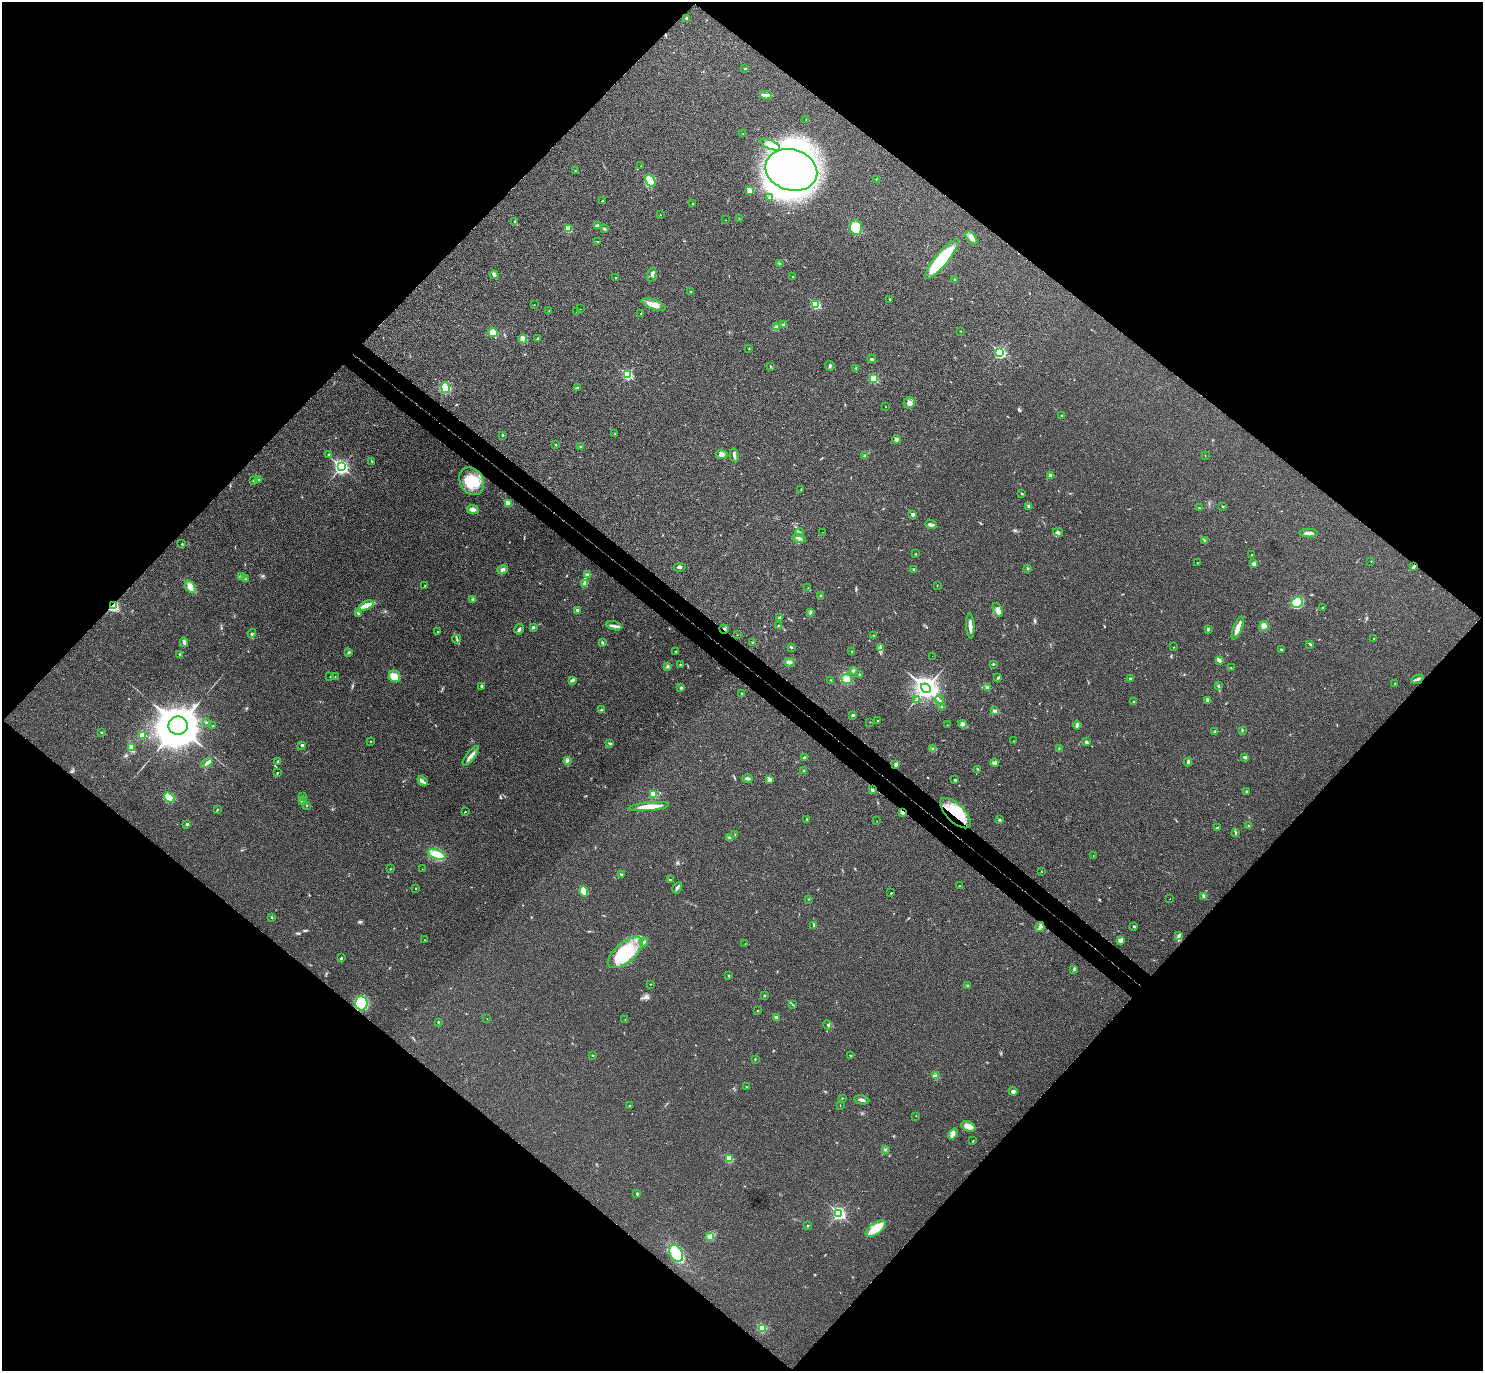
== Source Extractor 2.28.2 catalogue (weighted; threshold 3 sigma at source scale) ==
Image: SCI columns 41-5962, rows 201-5673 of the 6006 x 6014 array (HDU 1 of 3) = the unmasked area's bounding box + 8 px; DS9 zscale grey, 4 x 4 block average (1 PNG px = mean of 4 x 4 image px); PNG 1485 x 1373 px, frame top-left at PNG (2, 2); each listed source drawn as its Kron ellipse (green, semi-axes under 4 px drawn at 4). Shown black and unused: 51% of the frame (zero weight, under 3 of 4 exposures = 6% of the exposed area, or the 3 px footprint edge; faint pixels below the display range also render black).
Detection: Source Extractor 2.28.2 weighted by HDU 2 'WHT'. Background 0.0286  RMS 0.0055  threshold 0.0246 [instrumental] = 3 sigma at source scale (4.5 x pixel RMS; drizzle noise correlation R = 1.50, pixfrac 1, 0.05/0.05 arcsec/px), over >= 5 px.
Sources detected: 311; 1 too faint to see at this stretch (4 x 4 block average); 1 inside a brighter object's white glare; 2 cosmic-ray / hot-pixel residue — neither listed nor drawn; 1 coinciding with a brighter row at this scale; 6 inside a brighter listed object's ellipse — not listed separately; the other 300 listed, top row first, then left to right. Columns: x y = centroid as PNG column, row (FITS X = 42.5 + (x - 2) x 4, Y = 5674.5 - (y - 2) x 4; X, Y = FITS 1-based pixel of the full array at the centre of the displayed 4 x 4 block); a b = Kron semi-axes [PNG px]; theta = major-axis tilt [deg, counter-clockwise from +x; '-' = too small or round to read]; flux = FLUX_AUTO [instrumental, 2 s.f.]
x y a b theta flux
687 18 3 3 - 5.2
745 69 4 2 - 2.3
766 95 6 3 2 8.8
806 120 2 2 - 1.4
743 134 2 2 - 0.65
770 145 10 4 -23 21
641 166 2 2 - 0.76
791 170 26 20 -16 1500
575 171 2 2 - 0.86
876 179 2 2 - 1.1
650 181 6 4 -57 19
750 190 2 2 - 58
770 198 2 2 - 11
602 200 2 2 - 1.4
692 204 2 2 - 1.1
660 215 2 2 - 0.94
739 219 2 2 - 1.4
725 220 2 2 - 0.66
515 221 2 2 - 2.2
597 226 3 3 - 4.4
856 227 8 6 -79 110
604 228 2 2 - 1.3
568 229 2 2 - 95
971 238 7 4 -50 14
597 241 2 2 - 1.6
942 259 25 6 51 180
780 264 3 2 - 4
494 275 4 3 - 6.9
652 275 7 3 74 7.7
615 277 2 2 - 2.5
793 277 2 2 - 1.6
955 280 2 2 - 7.6
691 292 2 2 - 8.7
890 299 3 2 - 2.3
534 305 2 2 - 1.2
654 305 13 5 -19 25
816 305 2 2 - 170
580 309 2 2 - 1.3
549 311 2 2 - 1.1
577 312 2 2 - 2.2
641 313 2 2 - 1.6
783 325 4 3 - 5.3
776 327 4 2 - 2
960 331 2 2 - 2.2
493 333 5 4 - 24
538 338 2 2 - 3.4
523 339 4 3 - 15
749 349 2 2 - 1.1
1000 352 3 2 - 400
872 359 4 3 - 4.5
770 366 3 2 - 1.7
830 366 5 2 - 4
856 368 2 2 - 1.8
627 375 3 2 - 280
874 379 2 2 - 170
445 388 5 4 - 66
577 388 4 2 - 8.1
909 403 6 5 - 12
886 407 2 2 - 0.78
1061 415 2 2 - 1.6
615 434 2 2 - 2.3
503 435 2 2 - 3.5
896 440 4 3 - 14
556 445 2 2 - 1.2
581 447 3 2 - 2.3
329 454 2 2 - 3.1
722 455 6 4 -10 11
734 455 7 3 -78 7.8
865 455 3 2 - 3.6
1205 456 2 2 - 0.79
372 461 2 2 - 1.5
341 467 3 2 - 810
1050 475 2 2 - 7.3
259 480 2 2 - 3.4
253 481 2 2 - 1.7
472 481 15 11 -59 80
801 489 2 2 - 0.92
1022 494 2 2 - 3.3
508 503 2 2 - 82
1029 506 3 3 - 6
1223 506 2 2 - 6.2
1199 508 2 2 - 5.3
473 509 6 4 -6 11
913 514 2 2 - 21
931 525 6 3 -22 8.6
799 532 4 2 - 4.3
822 532 2 2 - 0.54
1058 532 5 3 - 5.3
1309 533 9 3 0 15
799 538 6 2 -16 9
1204 540 2 2 - 1.8
182 544 2 2 - 1.3
916 554 2 2 - 0.97
1252 555 2 2 - 2.3
1371 561 2 2 - 2.1
1197 563 2 2 - 1.5
1254 564 4 3 - 7
1414 566 4 3 - 4.8
680 567 6 2 10 5.4
1027 568 3 2 - 2.6
503 569 5 3 - 7.7
913 570 2 2 - 1.4
588 574 4 3 - 4.8
241 576 3 2 - 3
245 579 3 2 - 2.3
584 583 3 2 - 6.1
425 586 2 2 - 4.2
937 586 2 2 - 0.65
190 587 7 4 -55 15
808 588 2 2 - 0.78
821 596 3 2 - 5.4
473 599 3 3 - 4.6
1297 602 6 5 - 82
113 606 2 2 - 380
366 606 8 3 24 32
1323 607 3 2 - 1.4
577 610 3 3 - 4.6
998 610 7 3 -62 12
810 612 3 2 - 5.2
358 613 2 2 - 2.3
780 617 4 2 - 4.6
614 626 7 3 -15 10
779 626 3 2 - 2.1
970 626 12 3 -86 20
1264 626 4 4 - 21
533 627 2 2 - 5.5
1238 628 12 3 69 28
519 629 5 2 - 6
724 629 4 2 - 3.6
1208 629 3 2 - 4.5
438 632 2 2 - 2.9
252 633 4 2 - 4.1
737 635 2 2 - 0.8
874 635 2 2 - 0.93
457 639 4 2 - 3.6
1373 639 2 2 - 0.9
184 642 5 2 - 11
602 643 4 2 - 3
753 643 2 2 - 0.92
1310 644 3 2 - 3
791 647 3 2 - 3.6
1174 647 2 2 - 1.1
881 648 2 2 - 2.9
1281 649 2 2 - 2.8
675 651 2 2 - 1.8
349 652 2 2 - 2
851 652 2 2 - 0.89
180 654 3 2 - 3.9
932 656 2 2 - 0.43
1219 660 4 2 - 10
789 662 5 3 - 9.3
993 664 3 2 - 2.3
680 665 2 2 - 1.9
667 666 3 2 - 3.6
1231 668 2 2 - 2.1
853 670 3 3 - 4.4
859 674 2 2 - 1.5
335 676 2 2 - 1.1
394 676 6 5 - 37
330 677 2 2 - 1
998 678 3 2 - 3.3
1130 678 2 2 - 8
846 679 5 5 - 20
1417 679 6 2 22 6.8
572 680 4 3 - 6.9
831 680 2 2 - 1.4
1395 683 2 2 - 1.6
482 686 4 2 - 3.9
1218 686 4 2 - 3.8
681 688 3 2 - 4.8
926 688 5 4 - 1800
987 688 2 2 - 32
741 694 2 2 - 2
916 699 3 2 - 3.2
939 700 5 2 - 5.5
1208 700 4 2 - 4.1
1134 702 2 2 - 11
942 706 2 2 - 2.2
601 710 3 2 - 3.3
995 711 2 2 - 7.5
853 715 3 3 - 3.7
877 721 2 2 - 1.4
206 722 2 2 - 2.4
870 722 2 2 - 0.85
962 724 4 4 - 11
947 725 2 2 - 0.61
1077 725 4 3 - 8.4
178 726 9 9 - 10000
213 726 2 2 - 0.94
1242 730 2 2 - 2.5
101 732 2 2 - 1.7
1214 732 3 2 - 2
142 736 4 3 - 15
371 741 2 2 - 1.3
1014 741 2 2 - 0.91
1086 742 4 2 - 4.4
610 743 3 2 - 3.2
302 745 2 2 - 12
132 748 3 2 - 3.2
1059 748 2 2 - 1.4
933 749 3 2 - 4.8
471 756 12 3 52 18
805 757 4 2 - 3
1245 757 4 2 - 5.4
567 760 3 2 - 4.1
278 761 4 3 - 4.5
1188 762 4 2 - 4.8
207 763 6 3 32 10
994 763 4 4 - 6.5
896 764 3 3 - 7.4
978 769 2 2 - 1.7
804 771 2 2 - 2.3
277 773 3 2 - 2.6
748 779 5 3 - 6.5
769 779 4 3 - 7.4
955 780 3 2 - 4.7
423 781 6 2 -42 7.8
872 790 3 2 - 5
1246 792 2 2 - 2.5
653 794 4 4 - 14
303 796 2 2 - 0.84
169 798 6 4 -37 37
302 800 2 2 - 31
307 806 2 2 - 1.1
649 807 20 3 5 52
217 810 3 2 - 1.4
465 812 2 2 - 1.2
902 812 2 2 - 32
955 813 20 9 -44 110
806 819 3 2 - 2
1000 820 2 2 - 13
877 821 2 2 - 0.68
187 824 2 2 - 6.5
1248 825 2 2 - 1.5
1217 828 2 2 - 3.2
1235 832 3 2 - 2.4
735 835 2 2 - 1.1
730 838 3 2 - 2.8
437 854 9 4 -18 54
1093 855 2 2 - 0.91
390 869 2 2 - 1.4
422 869 2 2 - 0.77
1041 871 2 2 - 2.6
621 874 2 2 - 7.1
670 880 2 2 - 4.9
960 886 2 2 - 1.9
416 888 2 2 - 2.5
677 888 6 2 61 7
584 891 5 3 - 39
891 893 2 2 - 1.8
1204 896 2 2 - 25
808 899 2 2 - 1.1
1170 899 2 2 - 0.93
272 917 2 2 - 6.7
814 926 3 2 - 2.5
1134 926 3 2 - 3.3
1040 927 5 3 - 6.9
1179 935 2 2 - 2.3
425 940 2 2 - 0.76
1121 940 3 3 - 16
644 942 4 2 - 3.8
745 944 2 2 - 0.68
625 953 21 10 39 120
341 958 3 2 - 2.8
1074 969 4 2 - 3.3
728 976 2 2 - 3.7
650 984 2 2 - 0.96
967 985 3 2 - 1.8
764 995 2 2 - 2.6
361 1003 7 6 - 97
793 1005 2 2 - 1.3
757 1011 2 2 - 1.4
776 1017 2 2 - 18
487 1019 2 2 - 0.73
625 1019 2 2 - 0.55
438 1022 2 2 - 2.1
828 1025 4 2 - 4.3
592 1055 2 2 - 2.1
850 1055 3 2 - 2.5
755 1059 2 2 - 1.6
935 1076 3 3 - 5.6
746 1087 2 2 - 2.2
1013 1091 4 3 - 7.1
842 1098 2 2 - 1.3
862 1100 8 2 -10 6.9
630 1105 2 2 - 1.3
840 1105 2 2 - 1.1
916 1116 2 2 - 1
968 1126 7 4 -24 24
953 1134 6 3 51 9.6
973 1141 3 2 - 1.2
885 1150 3 2 - 3.4
729 1159 2 2 - 120
637 1194 3 2 - 3.6
839 1213 3 2 - 590
808 1226 2 2 - 2
876 1229 12 5 35 39
710 1237 4 3 - 7.2
676 1253 9 6 -59 65
762 1329 3 3 - 7.1
Overlapping masked pixels (flux is a lower limit): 5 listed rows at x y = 1414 566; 113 606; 724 629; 902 812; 955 813
Diffuse or blended objects may show on this block-average render without a row.